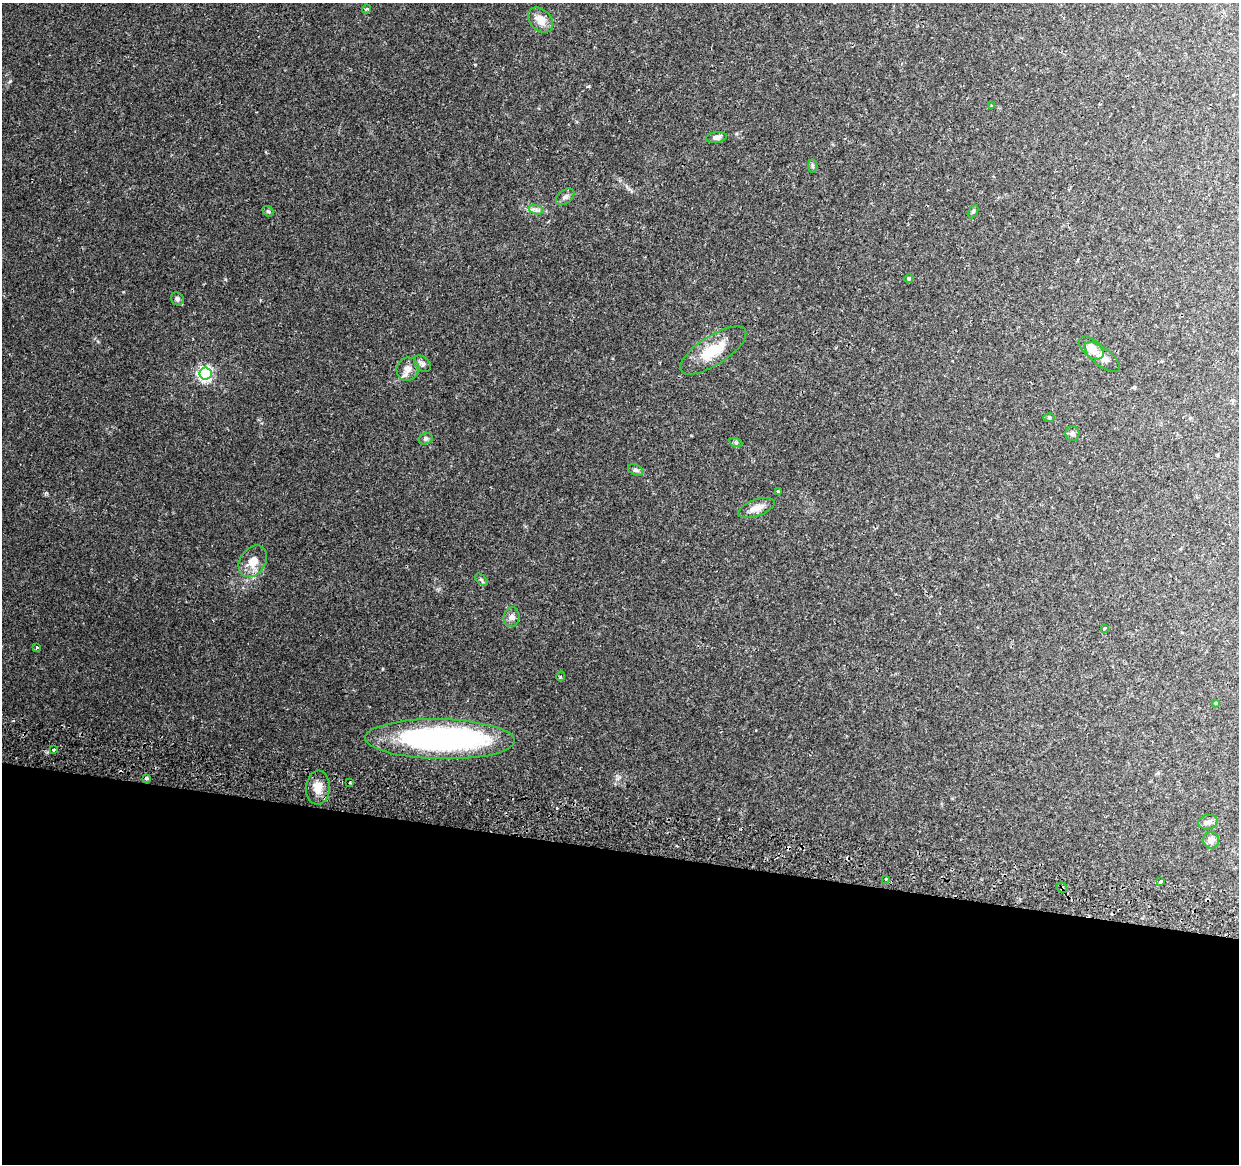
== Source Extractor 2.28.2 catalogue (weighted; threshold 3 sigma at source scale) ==
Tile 14 of 4 x 4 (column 2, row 4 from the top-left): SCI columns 1256-2492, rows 332-1493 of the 4976 x 5248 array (HDU 1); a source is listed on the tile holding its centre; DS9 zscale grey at full resolution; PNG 1241 x 1166 px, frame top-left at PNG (2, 3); each listed source drawn as its Kron ellipse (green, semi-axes under 4 px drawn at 4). Shown black and unused: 27% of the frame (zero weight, under 2 of 3 exposures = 3% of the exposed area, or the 3 px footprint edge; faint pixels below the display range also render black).
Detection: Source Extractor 2.28.2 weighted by HDU 2 'WHT'; one run over the whole footprint, this tile lists its part. Background 0.0332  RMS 0.0032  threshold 0.0145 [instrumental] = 3 sigma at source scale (4.5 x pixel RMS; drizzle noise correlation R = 1.50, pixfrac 1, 0.0396/0.0396 arcsec/px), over >= 5 px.
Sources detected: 46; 2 inside a brighter object's white glare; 3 cosmic-ray / hot-pixel residue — neither listed nor drawn; the other 41 listed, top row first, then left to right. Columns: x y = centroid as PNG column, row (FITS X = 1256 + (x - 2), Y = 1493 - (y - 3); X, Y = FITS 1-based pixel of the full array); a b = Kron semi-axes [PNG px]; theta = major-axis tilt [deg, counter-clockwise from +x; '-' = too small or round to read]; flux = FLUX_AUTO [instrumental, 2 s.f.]
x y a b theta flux
366 9 4 3 - 0.39
540 20 14 10 -45 3.8
991 106 3 3 - 0.49
716 137 10 5 9 1.3
813 166 7 4 -89 0.49
565 197 10 6 39 1.1
536 210 7 4 -19 0.81
268 211 6 4 -40 0.47
973 211 7 4 63 0.48
909 278 4 4 - 0.54
177 299 7 6 - 0.9
1091 348 14 8 -41 2.8
713 350 38 14 33 9.2
1102 357 21 9 -37 2.7
422 364 10 6 -47 0.92
408 369 12 11 - 2.3
205 374 6 6 - 65
1049 418 6 4 0 0.43
1072 433 7 7 - 0.89
426 439 7 5 22 0.63
736 443 7 4 -19 0.51
635 470 8 5 -26 0.74
778 491 3 3 - 0.33
756 508 19 8 19 2.9
253 561 17 12 55 4.3
481 580 7 4 -44 0.59
512 617 10 8 82 1.4
1104 628 3 3 - 0.82
37 648 3 3 - 0.88
561 676 5 4 - 0.45
1216 703 3 3 - 0.27
440 739 75 20 -1 93
54 750 4 3 - 0.58
147 778 4 3 - 1.7
350 782 3 2 - 0.37
318 788 17 12 86 4.1
1208 822 10 7 13 1.2
1211 840 8 8 - 1.5
886 879 3 3 - 0.31
1161 881 4 3 - 1.7
1062 888 5 4 - 0.64
Overlapping masked pixels (flux is a lower limit): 2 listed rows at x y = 147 778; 1062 888
Unlisted compact peaks at least as high as the median listed source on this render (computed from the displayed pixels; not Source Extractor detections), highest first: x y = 10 81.